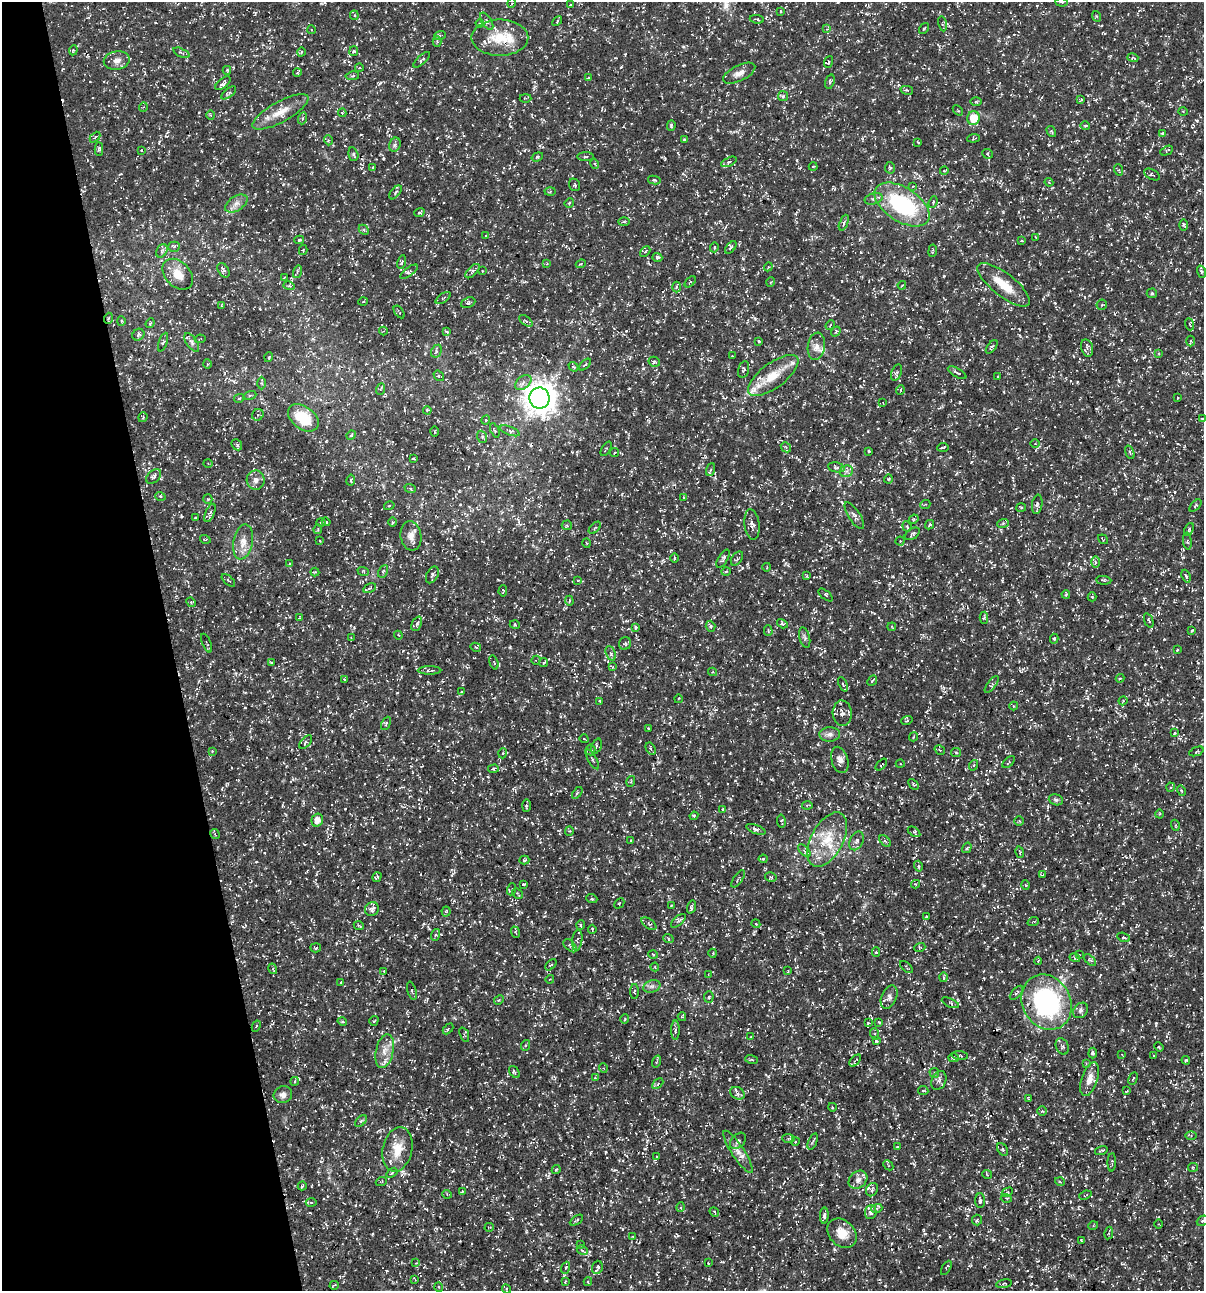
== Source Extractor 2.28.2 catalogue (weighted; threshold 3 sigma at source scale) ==
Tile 5 of 4 x 4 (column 1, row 2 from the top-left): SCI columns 102-1303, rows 2579-3867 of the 4958 x 5157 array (HDU 1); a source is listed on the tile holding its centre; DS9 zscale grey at full resolution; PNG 1206 x 1293 px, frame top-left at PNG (2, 2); each listed source drawn as its Kron ellipse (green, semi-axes under 4 px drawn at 4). Shown black and unused: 14% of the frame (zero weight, under 3 of 5 exposures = <1% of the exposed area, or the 3 px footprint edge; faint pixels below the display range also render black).
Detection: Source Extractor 2.28.2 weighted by HDU 2 'WHT'; one run over the whole footprint, this tile lists its part. Background 0.0172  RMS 0.002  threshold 0.00895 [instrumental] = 3 sigma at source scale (4.5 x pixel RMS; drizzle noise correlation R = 1.50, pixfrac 1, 0.0396/0.0396 arcsec/px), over >= 5 px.
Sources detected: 649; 17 cosmic-ray / hot-pixel residue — neither listed nor drawn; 21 inside a brighter listed object's ellipse — not listed separately; of the other 611, all 500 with FLUX_AUTO >= 0.165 (the completeness limit of this list) listed and drawn (111 fainter detections not listed), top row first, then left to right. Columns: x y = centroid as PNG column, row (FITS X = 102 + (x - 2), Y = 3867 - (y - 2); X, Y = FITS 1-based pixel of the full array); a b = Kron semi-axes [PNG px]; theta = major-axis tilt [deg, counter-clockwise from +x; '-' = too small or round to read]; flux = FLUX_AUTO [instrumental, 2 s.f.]
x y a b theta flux
1061 2 6 2 -5 0.17
512 3 5 3 - 0.18
570 5 4 3 - 0.18
780 11 4 2 - 0.17
354 15 5 4 - 0.28
1096 16 5 3 - 0.2
757 19 7 3 -8 0.29
487 21 10 5 -57 0.48
557 21 6 3 46 0.22
480 23 4 3 - 0.18
942 24 7 3 -78 0.24
827 29 4 4 - 0.25
924 29 6 3 55 0.21
312 30 4 3 - 0.17
440 35 6 4 18 0.3
500 38 28 18 0 6
437 42 5 4 - 0.31
73 50 5 4 - 0.25
354 51 5 4 - 0.25
301 52 4 3 - 0.17
181 53 8 3 -24 0.33
1133 58 5 3 - 0.23
117 60 13 9 10 1.4
422 60 10 4 43 0.41
829 62 6 4 69 0.26
359 68 4 3 - 0.18
227 70 4 3 - 0.22
297 72 4 3 - 0.24
739 73 17 8 26 1.5
352 76 7 4 8 0.32
588 78 4 3 - 0.2
830 82 7 4 72 0.39
223 83 9 4 40 0.54
907 90 6 4 -14 0.24
229 93 9 4 39 0.41
783 96 5 5 - 0.33
525 98 6 3 0 0.18
1081 100 4 3 - 0.18
976 102 6 4 1 0.24
143 107 5 3 - 0.19
958 110 6 2 -45 0.17
1183 111 5 3 - 0.17
280 112 31 10 29 3.3
342 113 4 4 - 0.21
211 115 5 3 - 0.18
303 118 6 4 71 0.29
974 118 7 6 - 3.7
671 125 5 4 - 0.27
1085 125 5 3 - 0.2
1051 131 6 3 -57 0.22
1162 133 4 3 - 0.27
95 137 6 4 47 0.3
974 138 6 3 7 0.22
685 139 4 3 - 0.18
328 140 5 3 - 0.26
918 142 4 3 - 0.2
395 145 7 5 68 0.49
99 149 7 4 -87 0.42
141 150 3 3 - 0.23
1167 151 7 4 27 0.26
353 154 7 5 -75 0.34
987 154 5 4 - 0.24
537 157 6 4 18 0.28
585 157 8 4 1 0.3
729 162 8 4 24 0.43
595 164 5 3 - 0.2
813 166 4 3 - 0.19
372 167 4 4 - 0.22
890 168 6 5 - 0.34
1119 170 6 3 -70 0.21
944 171 4 3 - 0.19
1152 174 8 5 -29 0.4
654 180 6 4 -10 0.31
1049 182 4 3 - 0.25
574 185 6 5 - 0.32
913 186 4 4 - 0.21
396 192 8 4 51 0.43
550 192 5 3 - 0.21
874 199 9 5 16 0.61
933 202 6 4 69 0.25
236 203 12 7 32 1.2
569 203 5 4 - 0.24
902 204 31 17 -33 20
419 212 5 3 - 0.26
624 222 6 3 2 0.21
844 223 8 4 67 0.38
1183 225 6 4 -89 0.28
364 230 6 4 -44 0.28
486 236 3 3 - 0.25
1036 237 3 3 - 0.2
299 240 5 3 - 0.25
1022 241 3 3 - 0.19
174 247 5 5 - 0.33
714 247 5 3 - 0.25
731 247 7 4 50 0.38
303 250 5 3 - 0.19
162 251 7 5 59 0.46
645 251 6 2 45 0.19
933 251 6 3 82 0.21
657 257 5 3 - 0.43
402 262 7 3 78 0.28
547 264 4 4 - 0.18
581 264 5 4 - 0.21
768 267 4 3 - 0.2
223 270 8 5 -57 0.48
472 271 9 4 45 0.5
482 271 3 3 - 0.2
297 272 6 3 73 0.31
409 272 10 4 36 0.44
1201 272 6 4 -73 0.3
178 274 18 12 -46 2.7
284 278 4 3 - 0.21
690 282 7 3 44 0.27
771 282 5 3 - 0.17
902 285 4 3 - 0.2
1004 285 32 11 -38 4.9
289 286 5 3 - 0.31
676 287 5 3 - 0.23
1152 293 5 5 - 0.28
443 298 8 3 34 0.29
363 302 4 3 - 0.2
468 303 7 5 23 0.48
221 305 3 2 - 0.23
1102 305 5 5 - 0.28
399 312 7 2 -55 0.21
108 318 5 3 - 0.25
121 321 4 4 - 0.24
526 321 8 4 -37 0.35
150 323 5 3 - 0.19
1189 324 6 4 -69 0.27
830 325 5 4 - 0.24
383 331 4 4 - 0.19
447 331 4 3 - 0.23
836 331 5 4 - 0.28
138 335 6 5 - 0.41
200 339 5 3 - 0.22
759 341 4 3 - 0.2
1191 341 5 3 - 0.22
163 342 10 3 71 0.31
192 342 11 5 -55 0.58
816 346 14 8 81 1.5
992 347 8 3 52 0.33
1087 348 9 5 -76 0.57
436 351 7 5 61 0.42
1159 353 4 3 - 0.18
732 356 3 3 - 0.17
269 357 5 3 - 0.17
654 362 6 5 - 0.3
207 364 5 3 - 0.22
585 365 7 3 43 0.22
573 367 5 3 - 0.28
744 369 9 5 77 0.42
897 372 8 5 68 0.42
957 373 10 4 -30 0.44
773 375 30 12 37 4.6
439 376 6 4 -38 0.34
998 376 3 3 - 0.21
523 382 9 6 39 0.93
261 383 6 4 -89 0.33
381 389 6 3 68 0.24
900 390 5 3 - 0.17
250 395 6 4 19 0.28
239 398 5 4 - 0.24
540 398 10 10 - 330
1178 398 3 2 - 0.23
883 403 3 3 - 0.18
427 410 4 3 - 0.17
258 415 6 5 - 0.33
143 417 5 4 - 0.26
303 418 17 11 -37 7
1202 419 4 3 - 0.17
486 420 4 4 - 0.26
495 430 7 3 -67 0.24
510 431 10 4 -21 0.47
435 432 5 2 - 0.2
351 435 5 4 - 0.22
482 437 6 5 - 0.37
1035 444 5 3 - 0.18
237 445 6 4 -49 0.31
786 447 5 4 - 0.3
943 447 5 2 - 0.2
606 449 8 2 58 0.22
869 451 3 3 - 0.19
1130 452 7 4 -70 0.31
615 453 5 3 - 0.17
413 459 3 2 - 0.19
208 463 4 3 - 0.19
836 467 9 5 -11 0.47
711 470 7 4 69 0.34
846 471 6 6 - 0.55
154 476 9 6 41 0.53
888 479 4 3 - 0.18
256 480 9 9 - 1.1
351 480 5 3 - 0.23
410 488 6 3 -20 0.24
160 496 5 3 - 0.22
684 497 4 3 - 0.24
208 499 5 4 - 0.23
1037 504 10 5 81 0.49
925 505 5 3 - 0.17
389 506 5 3 - 0.18
1195 506 7 4 46 0.26
1021 508 5 3 - 0.21
210 513 10 4 67 0.46
854 516 15 5 -57 0.87
195 517 3 2 - 0.17
914 519 5 3 - 0.24
321 522 4 3 - 0.19
326 522 4 3 - 0.22
393 522 5 3 - 0.2
1003 523 6 3 20 0.27
567 525 5 5 - 0.27
752 525 15 7 -83 1.2
929 525 5 3 - 0.31
907 526 5 4 - 0.25
595 528 7 3 45 0.23
318 529 5 3 - 0.27
1189 529 7 3 65 0.27
912 534 8 5 33 0.45
411 536 15 10 -82 1.6
205 539 5 3 - 0.19
1103 539 5 3 - 0.17
319 540 4 3 - 0.22
900 541 4 4 - 0.29
1187 541 8 3 -84 0.3
243 542 18 9 79 2.1
587 543 5 3 - 0.17
674 558 4 3 - 0.19
723 559 10 4 58 0.45
737 559 8 5 54 0.43
1096 562 6 4 90 0.39
290 564 4 2 - 0.17
767 567 4 3 - 0.17
363 571 6 3 -20 0.22
383 571 6 4 62 0.34
726 571 4 3 - 0.2
315 572 4 4 - 0.2
432 575 9 5 62 0.49
807 576 4 3 - 0.2
1186 576 6 4 -68 0.4
228 580 8 3 -40 0.29
1104 580 7 3 -5 0.25
577 581 3 3 - 0.17
370 588 7 3 28 0.3
503 591 5 3 - 0.21
1066 594 4 2 - 0.26
826 595 8 2 -40 0.22
1092 597 4 4 - 0.19
569 601 5 3 - 0.25
191 602 5 4 - 0.25
300 618 4 3 - 0.2
984 618 6 3 89 0.29
1149 620 7 2 -69 0.21
417 624 8 5 67 0.57
782 624 6 4 -32 0.27
515 625 5 3 - 0.18
711 626 5 4 - 0.35
636 627 4 3 - 0.26
892 627 4 2 - 0.18
1192 630 3 2 - 0.19
768 631 5 4 - 0.27
398 635 4 3 - 0.18
805 637 10 5 -75 0.53
351 638 3 2 - 0.16
1054 639 5 4 - 0.27
207 643 10 3 -68 0.23
625 643 6 6 - 0.38
476 647 5 4 - 0.22
1177 650 3 2 - 0.2
611 653 8 4 -70 0.43
536 660 5 4 - 0.21
494 662 7 3 -72 0.23
271 663 3 3 - 0.22
544 663 4 3 - 0.19
613 667 3 3 - 0.2
429 670 12 4 0 0.48
713 672 4 4 - 0.24
1120 678 4 4 - 0.22
344 679 3 2 - 0.17
872 680 6 3 48 0.24
843 684 8 4 -66 0.3
992 685 10 4 53 0.35
462 691 3 2 - 0.18
678 699 4 3 - 0.19
600 701 4 3 - 0.22
1123 701 4 4 - 0.24
1014 706 4 4 - 0.21
842 713 13 9 -86 1.1
907 721 6 3 19 0.25
386 723 7 4 64 0.28
648 728 4 3 - 0.22
1174 733 3 3 - 0.18
830 734 10 7 2 0.91
913 737 5 3 - 0.2
584 739 4 3 - 0.17
306 742 8 4 47 0.31
596 746 8 5 67 0.34
651 749 6 4 -60 0.38
590 750 5 5 - 0.29
940 750 5 3 - 0.2
212 751 4 4 - 0.29
1196 751 7 2 22 0.19
503 753 5 3 - 0.18
956 753 5 4 - 0.27
592 759 11 3 -59 0.34
840 760 13 8 -74 1.2
1009 762 7 3 40 0.23
900 764 4 3 - 0.18
881 765 7 3 46 0.17
974 765 5 3 - 0.18
493 769 5 4 - 0.31
631 781 5 3 - 0.2
914 784 6 3 -46 0.21
1171 787 4 4 - 0.23
1181 791 5 4 - 0.25
577 793 6 3 52 0.22
1056 800 7 5 -19 0.43
526 805 6 3 89 0.27
807 805 5 3 - 0.25
722 810 3 3 - 0.3
1159 814 4 3 - 0.19
694 816 4 4 - 0.24
317 820 7 5 75 1.5
781 821 6 3 -80 0.26
1019 821 4 4 - 0.26
1175 825 5 3 - 0.25
756 829 10 4 -21 0.51
569 831 4 4 - 0.22
914 832 7 4 -35 0.3
215 834 5 3 - 0.17
827 839 29 16 62 6.4
631 841 4 3 - 0.2
856 841 10 6 65 0.77
885 841 7 4 -46 0.34
967 848 5 4 - 0.25
804 851 8 3 -46 0.33
1020 852 6 2 -78 0.2
763 859 4 4 - 0.31
524 860 5 3 - 0.28
918 866 5 4 - 0.31
1042 875 3 3 - 0.21
377 877 5 3 - 0.3
771 877 6 4 -10 0.32
738 879 10 3 55 0.3
524 884 3 2 - 0.23
915 884 4 4 - 0.23
1025 885 4 3 - 0.18
512 889 6 4 71 0.27
517 893 6 3 -45 0.19
592 899 5 3 - 0.21
619 903 6 2 45 0.18
671 906 3 3 - 0.2
691 907 6 3 73 0.44
372 909 7 6 - 0.84
446 912 5 4 - 0.26
926 917 3 3 - 0.36
678 921 9 4 42 0.44
1033 922 5 3 - 0.18
649 924 9 4 -35 0.45
756 924 4 3 - 0.17
581 925 5 3 - 0.19
359 926 5 3 - 0.27
592 929 4 3 - 0.21
515 932 6 3 -69 0.22
435 935 6 4 71 0.28
1124 937 6 4 -21 0.35
668 938 5 3 - 0.21
577 940 11 5 83 0.46
570 946 8 4 -42 0.36
920 947 5 3 - 0.23
316 948 5 4 - 0.27
876 952 4 4 - 0.31
713 953 4 3 - 0.17
653 954 4 3 - 0.2
1079 955 3 3 - 0.2
1075 958 5 3 - 0.24
1090 960 7 4 -43 0.36
1038 961 4 3 - 0.23
551 965 7 2 44 0.2
655 967 4 4 - 0.21
906 967 8 2 -42 0.17
273 969 5 3 - 0.21
384 971 4 3 - 0.29
788 971 3 2 - 0.16
709 975 4 3 - 0.19
943 977 5 3 - 0.26
550 979 4 3 - 0.17
341 982 3 2 - 0.21
652 986 9 6 18 0.7
412 991 9 3 -74 0.29
634 991 7 3 -90 0.28
1016 993 8 4 47 0.39
709 997 5 5 - 0.34
889 997 12 7 67 0.65
499 1000 5 4 - 0.23
1047 1002 28 24 -61 34
950 1003 9 3 -24 0.32
1081 1010 8 6 47 0.59
682 1017 4 4 - 0.21
625 1019 5 3 - 0.17
342 1021 5 3 - 0.29
374 1021 5 3 - 0.17
879 1022 3 2 - 0.17
868 1023 4 4 - 0.18
256 1026 6 4 62 0.25
448 1029 6 4 46 0.24
675 1030 9 4 89 0.5
875 1034 6 3 -72 0.25
464 1035 8 2 -69 0.22
750 1037 3 3 - 0.18
876 1041 3 3 - 0.23
526 1045 5 3 - 0.25
1062 1046 8 6 -69 0.55
1159 1047 5 3 - 0.22
385 1051 17 8 78 2
1093 1053 5 4 - 0.4
1122 1055 4 3 - 0.18
960 1056 8 3 -5 0.29
1153 1056 3 2 - 0.19
953 1058 5 4 - 0.29
752 1059 6 3 -19 0.23
1186 1060 4 4 - 0.24
855 1061 7 2 49 0.28
657 1062 6 3 71 0.2
1086 1063 4 4 - 0.2
603 1068 5 3 - 0.19
514 1072 7 4 -53 0.37
934 1073 5 4 - 0.31
595 1078 4 3 - 0.21
1089 1079 18 8 73 1.7
1133 1079 6 3 63 0.18
295 1081 4 2 - 0.22
939 1081 10 7 63 0.76
658 1084 6 4 45 0.32
923 1091 5 3 - 0.21
1127 1091 4 2 - 0.17
737 1093 7 6 - 0.58
283 1095 9 8 - 1
1028 1098 4 3 - 0.17
832 1107 4 3 - 0.17
1042 1111 5 5 - 0.28
361 1121 7 4 44 0.34
1191 1136 5 4 - 0.24
788 1139 6 4 -7 0.35
738 1141 9 6 47 0.57
795 1141 4 3 - 0.2
813 1142 8 2 69 0.27
898 1147 3 3 - 0.2
1003 1149 7 5 -56 0.33
397 1150 22 14 77 4
1101 1150 6 2 18 0.28
738 1152 25 6 -57 1.7
656 1157 3 2 - 0.17
1112 1162 9 4 87 0.37
888 1165 6 3 -45 0.17
1193 1167 5 4 - 0.22
556 1169 4 3 - 0.24
392 1173 6 3 37 0.25
987 1174 5 3 - 0.17
858 1180 10 8 41 1.1
381 1182 5 3 - 0.18
1060 1182 5 3 - 0.19
302 1186 4 2 - 0.25
872 1190 7 5 59 0.44
462 1192 4 3 - 0.18
1007 1192 6 4 30 0.25
447 1194 5 3 - 0.18
1085 1195 6 2 23 0.22
1006 1198 5 3 - 0.18
980 1201 7 5 -86 0.44
311 1203 5 3 - 0.29
681 1207 5 3 - 0.22
877 1208 5 3 - 0.27
714 1212 5 4 - 0.28
871 1212 7 5 84 1
824 1216 8 4 89 0.51
576 1220 7 4 32 0.34
977 1220 5 5 - 0.3
1202 1221 6 4 37 0.31
1159 1224 4 3 - 0.17
1093 1226 5 3 - 0.22
489 1227 5 2 - 0.17
842 1233 16 12 -45 3.2
1109 1233 6 3 79 0.22
633 1237 3 3 - 0.19
1081 1240 3 3 - 0.17
580 1245 3 2 - 0.17
582 1250 5 4 - 0.33
416 1263 4 3 - 0.17
708 1263 3 2 - 0.18
597 1267 7 5 71 0.53
566 1268 6 3 70 0.25
946 1268 8 3 60 0.28
415 1279 4 2 - 0.17
565 1281 3 2 - 0.2
588 1282 4 4 - 0.26
1004 1284 8 3 10 0.31
334 1285 4 2 - 0.21
439 1287 5 3 - 0.22
506 1289 4 4 - 0.26
Overlapping masked pixels (flux is a lower limit): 3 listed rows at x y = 500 38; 108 318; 1047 1002
Isophote crosses this tile's border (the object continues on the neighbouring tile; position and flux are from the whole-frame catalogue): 1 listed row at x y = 1202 1221
Unlisted compact peaks at least as high as the median listed source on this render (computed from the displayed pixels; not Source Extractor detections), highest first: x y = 1003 212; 510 647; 1002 581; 742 568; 643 368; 1164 639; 1122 1030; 1123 903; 665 159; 768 1076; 383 158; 843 442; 606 1152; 1119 381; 380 83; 971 462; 914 1164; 861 252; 626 331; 993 1239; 1055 303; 755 318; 300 939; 950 457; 1089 1120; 326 441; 743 269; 797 160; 1116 125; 983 885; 159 142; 1183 557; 1049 145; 1033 1116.